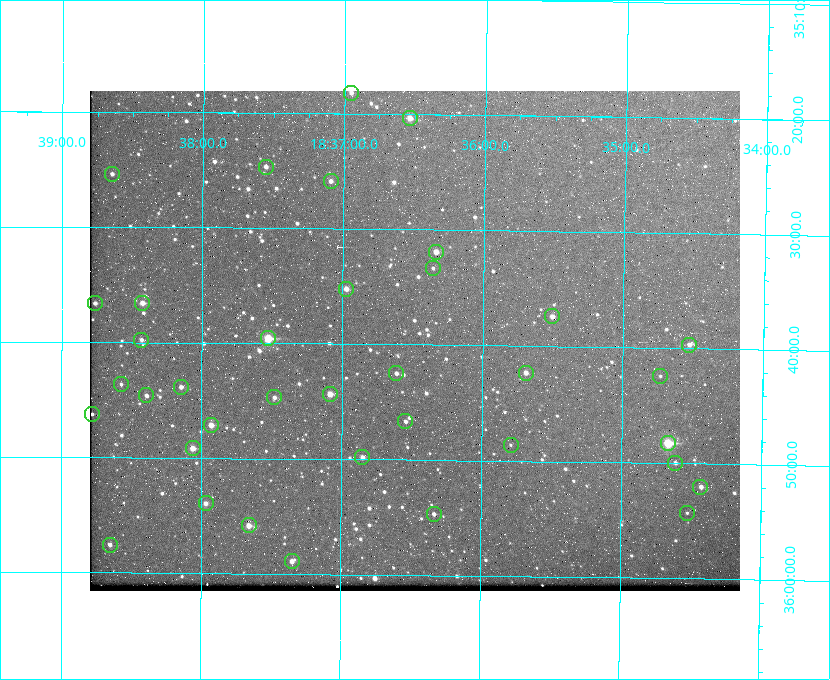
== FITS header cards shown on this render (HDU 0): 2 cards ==
NAXIS1  =                  650 / Width of table row in bytes
NAXIS2  =                  500 / Number of rows in table

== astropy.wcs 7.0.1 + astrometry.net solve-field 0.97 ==
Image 650 x 500 px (HDU 0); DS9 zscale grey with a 90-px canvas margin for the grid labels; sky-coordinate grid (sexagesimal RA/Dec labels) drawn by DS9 from the SOLVED WCS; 37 Tycho-2 reference stars matched to detected sources circled (green)
Header WCS: none
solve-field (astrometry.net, Tycho-2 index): SOLVED blind (the file carries no WCS)
Solved WCS: RA---TAN-SIP/DEC--TAN-SIP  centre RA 18:36:29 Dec +35:40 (279.12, +35.66 deg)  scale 5.21 arcsec/px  FOV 56.5' x 43.4'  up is +179 deg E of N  parity flipped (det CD > 0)
(file carries no celestial WCS; the grid is the blind solution)
Tycho-2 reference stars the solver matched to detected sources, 37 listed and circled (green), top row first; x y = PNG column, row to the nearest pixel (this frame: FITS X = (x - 90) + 1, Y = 500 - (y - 91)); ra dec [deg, ICRS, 3 dp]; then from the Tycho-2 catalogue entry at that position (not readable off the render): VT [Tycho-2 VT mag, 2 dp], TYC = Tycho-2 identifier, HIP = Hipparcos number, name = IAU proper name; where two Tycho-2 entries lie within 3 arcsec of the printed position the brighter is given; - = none
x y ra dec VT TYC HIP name
351 93 279.238 +35.303 11.12 2645-808-1 - -
410 118 279.134 +35.339 9.91 2645-980-1 - -
266 167 279.388 +35.411 11.24 2645-612-1 - -
112 174 279.661 +35.423 11.63 2645-537-1 - -
331 181 279.273 +35.431 11.09 2645-464-1 - -
436 252 279.085 +35.532 9.84 2645-710-1 - -
433 268 279.089 +35.556 12.25 2645-664-1 - -
346 289 279.243 +35.587 11.11 2645-606-1 - -
95 303 279.691 +35.610 11.17 2645-563-1 - -
142 303 279.606 +35.610 10.50 2645-565-1 - -
552 316 278.877 +35.623 10.37 2632-1282-1 - -
268 338 279.382 +35.660 8.88 2649-136-1 91311 -
141 340 279.608 +35.663 11.57 2649-139-1 - -
689 345 278.632 +35.662 10.68 2636-195-1 - -
396 373 279.153 +35.708 11.59 2649-53-1 - -
526 373 278.922 +35.705 10.37 2636-96-1 - -
660 376 278.683 +35.707 11.93 2636-92-1 - -
121 384 279.644 +35.727 11.73 2649-34-1 - -
181 387 279.537 +35.731 11.00 2649-31-1 - -
330 394 279.271 +35.739 10.27 2649-22-1 - -
146 395 279.598 +35.743 11.39 2649-19-1 - -
274 397 279.370 +35.745 11.39 2649-20-1 - -
92 414 279.695 +35.771 11.56 2649-1228-1 - -
405 421 279.136 +35.778 11.49 2649-1247-1 - -
211 425 279.483 +35.786 9.96 2649-1276-1 - -
668 443 278.667 +35.805 7.78 2636-68-1 91080 -
511 445 278.947 +35.810 12.41 2636-73-1 - -
193 448 279.516 +35.819 10.07 2649-1464-1 - -
362 457 279.212 +35.831 10.99 2649-1529-1 - -
675 463 278.654 +35.833 11.29 2636-133-1 - -
700 487 278.608 +35.867 11.60 2636-246-1 - -
206 503 279.492 +35.899 10.86 2649-1492-1 - -
687 513 278.632 +35.905 12.27 2636-371-1 - -
434 514 279.083 +35.912 11.42 2649-1448-1 - -
249 525 279.414 +35.931 10.32 2649-1381-1 - -
110 545 279.662 +35.960 11.12 2649-1270-1 - -
292 561 279.337 +35.982 10.50 2649-1232-1 - -